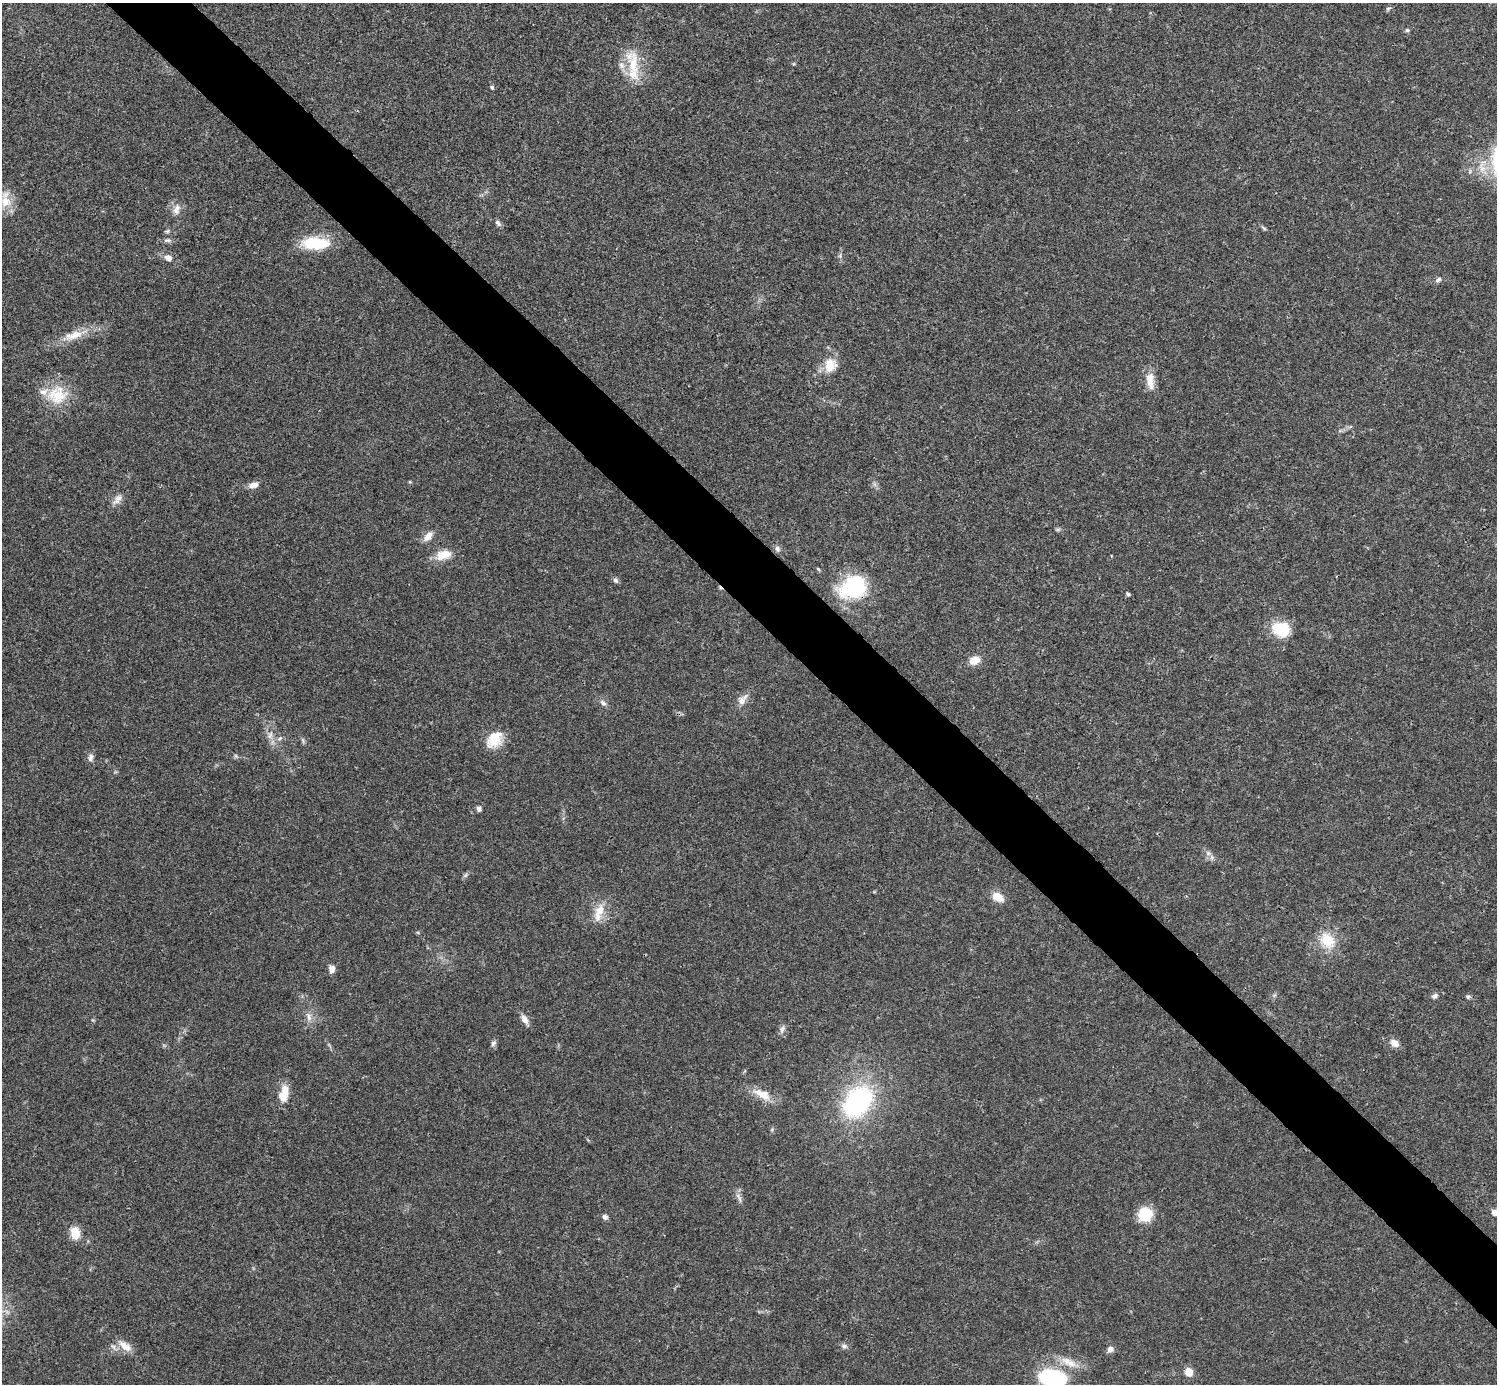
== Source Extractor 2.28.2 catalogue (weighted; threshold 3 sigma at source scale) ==
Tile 6 of 4 x 4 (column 2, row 2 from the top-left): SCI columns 1495-2989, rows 2920-4301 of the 5981 x 5981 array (HDU 1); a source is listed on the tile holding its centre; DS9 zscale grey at full resolution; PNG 1499 x 1386 px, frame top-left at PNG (2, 3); no overlay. Shown black and unused: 5% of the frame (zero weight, under 3 of 4 exposures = <1% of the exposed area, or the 3 px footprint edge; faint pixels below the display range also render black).
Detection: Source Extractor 2.28.2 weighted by HDU 2 'WHT'; one run over the whole footprint, this tile lists its part. Background 0.021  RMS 0.0022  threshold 0.00995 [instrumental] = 3 sigma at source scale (4.5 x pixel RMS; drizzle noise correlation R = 1.50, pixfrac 1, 0.05/0.05 arcsec/px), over >= 5 px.
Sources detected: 67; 3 inside a brighter listed object's ellipse — not listed separately; the other 64 listed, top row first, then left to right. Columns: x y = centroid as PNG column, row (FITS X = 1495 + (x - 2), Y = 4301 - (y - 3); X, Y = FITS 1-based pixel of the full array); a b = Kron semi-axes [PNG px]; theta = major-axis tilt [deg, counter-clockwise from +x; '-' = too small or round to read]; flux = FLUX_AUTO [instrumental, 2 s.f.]
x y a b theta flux
1388 9 8 5 29 0.39
1407 30 6 5 - 0.38
633 65 43 16 -79 7.5
492 87 5 5 - 0.36
5 200 26 14 -86 4.3
176 209 16 9 72 1.7
498 223 9 6 -51 0.63
1264 228 10 3 -40 0.37
167 240 10 6 6 0.65
315 243 31 14 -1 9.2
840 256 5 5 - 0.39
168 258 8 7 - 1.2
1438 280 9 6 43 0.65
73 336 33 11 20 4.6
830 365 19 17 65 4.1
1150 381 24 11 -85 3
57 395 29 27 21 7.9
254 485 13 7 13 1.4
117 499 18 8 46 1.5
1058 529 7 4 1 0.37
428 536 15 8 48 1.7
777 549 9 7 -75 0.73
445 554 22 13 10 3.5
615 580 7 6 - 0.62
853 587 32 24 26 17
1128 594 6 4 -34 0.38
1281 629 22 17 -13 6.7
974 660 12 9 25 2.6
742 700 18 9 51 1.9
603 703 10 7 -45 0.84
270 735 13 7 79 1.3
280 738 8 5 44 0.64
494 739 21 15 53 5.3
303 740 9 4 -77 0.41
236 756 7 4 -90 0.34
90 758 10 7 74 0.94
479 809 5 5 - 0.91
1208 853 7 6 - 0.69
465 875 7 6 - 0.46
998 897 16 10 -32 2.5
599 912 27 12 72 3.9
1327 940 20 16 -51 5.8
332 969 10 7 -86 1.2
1434 996 9 6 29 0.72
1468 997 6 6 - 0.42
309 1017 14 7 -73 1.4
525 1020 14 7 -59 1.4
782 1029 11 6 66 0.87
493 1043 8 6 54 0.61
1395 1043 10 8 -31 1.9
284 1094 23 12 76 3.4
762 1094 26 11 -27 3.9
858 1102 26 18 48 39
739 1198 17 5 -65 0.93
1495 1212 6 5 - 1.5
1145 1214 16 15 - 5.9
605 1217 7 6 - 0.73
75 1233 13 9 -80 3.8
125 1346 20 10 -35 2.8
844 1346 9 6 -18 0.68
1110 1349 9 8 - 0.91
1069 1362 27 10 -25 3.3
1189 1372 8 8 - 2.4
1052 1378 21 12 -8 27
Overlapping masked pixels (flux is a lower limit): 1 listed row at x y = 853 587
Isophote crosses this tile's border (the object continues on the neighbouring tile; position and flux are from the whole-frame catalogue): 2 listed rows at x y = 1495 1212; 1052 1378